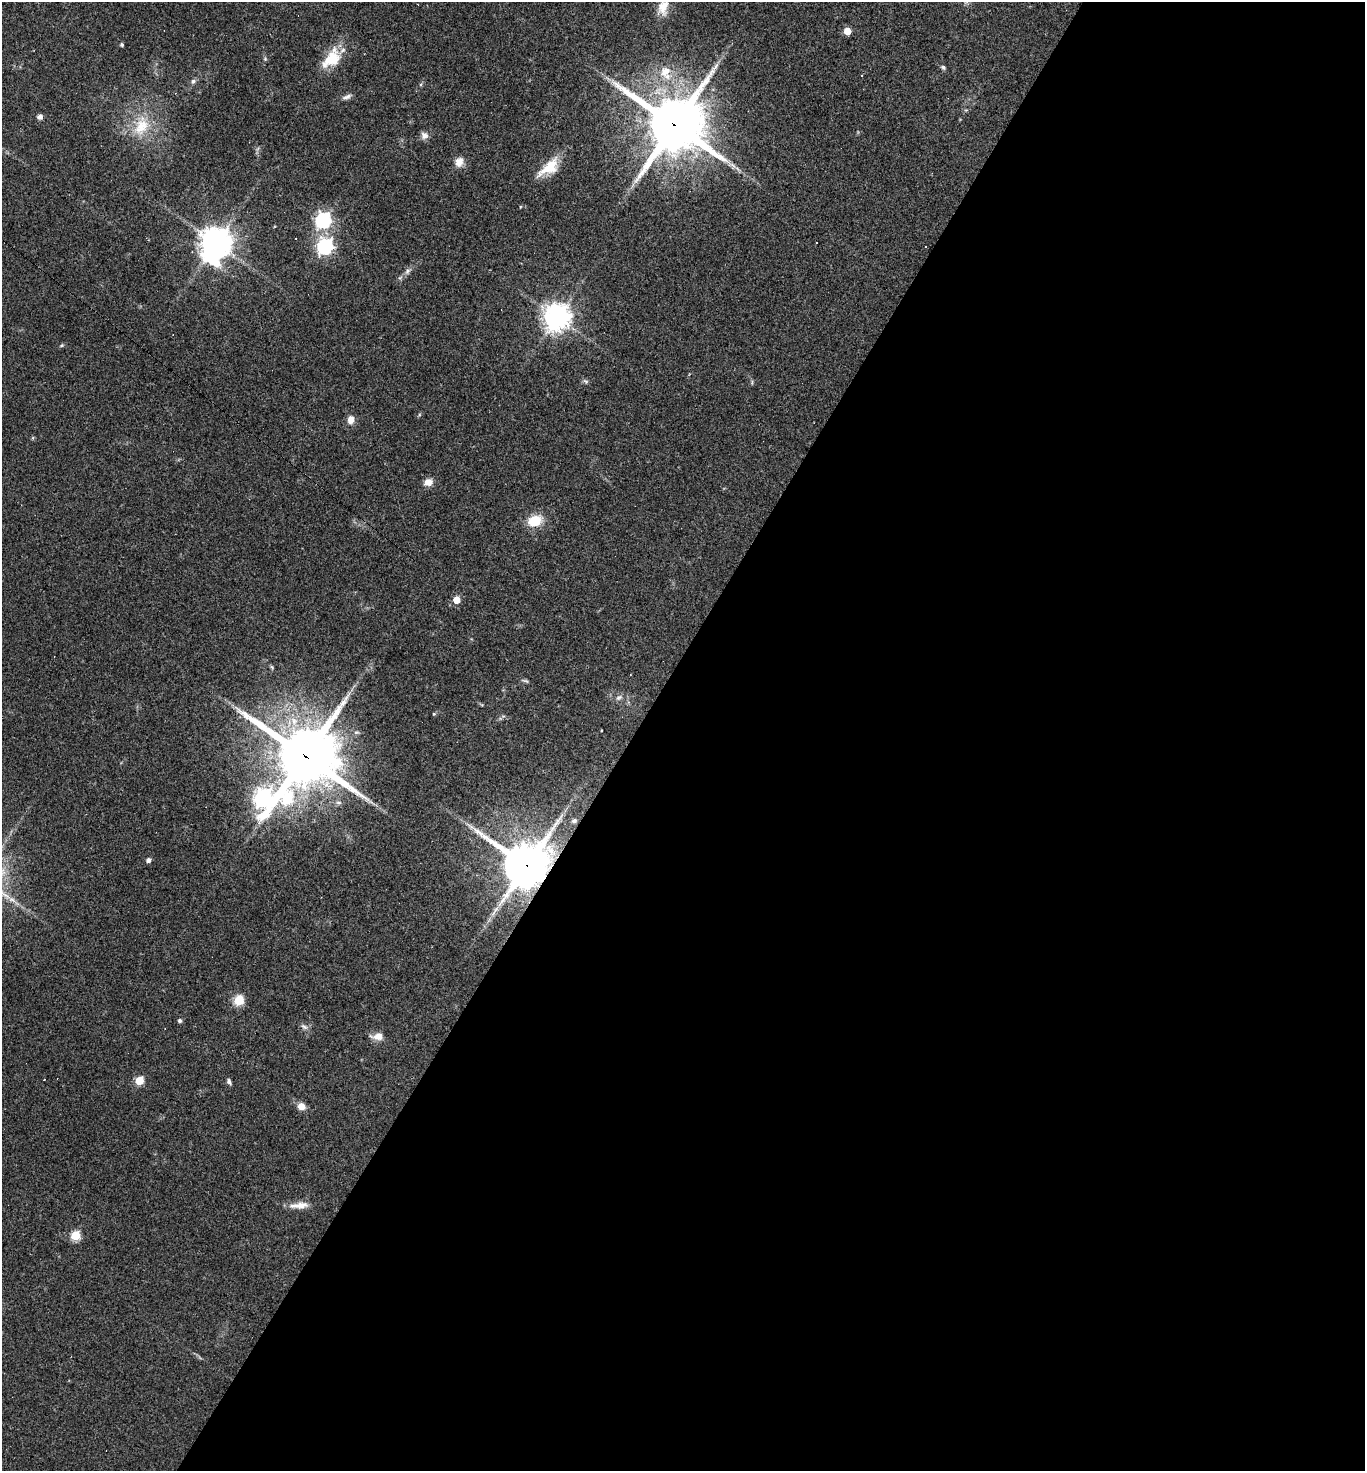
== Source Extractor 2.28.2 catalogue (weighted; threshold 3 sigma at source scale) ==
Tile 12 of 4 x 4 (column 4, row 3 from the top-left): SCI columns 4235-5597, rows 1471-2939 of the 5884 x 5878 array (HDU 1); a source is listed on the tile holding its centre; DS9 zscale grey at full resolution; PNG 1367 x 1473 px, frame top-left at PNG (2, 2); no overlay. Shown black and unused: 54% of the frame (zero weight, under 2 of 3 exposures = <1% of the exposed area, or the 3 px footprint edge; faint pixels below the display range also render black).
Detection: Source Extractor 2.28.2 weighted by HDU 2 'WHT'; one run over the whole footprint, this tile lists its part. Background 0.059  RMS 0.0059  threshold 0.0267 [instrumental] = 3 sigma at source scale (4.5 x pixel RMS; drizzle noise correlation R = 1.50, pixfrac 1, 0.05/0.05 arcsec/px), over >= 5 px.
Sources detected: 55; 4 cosmic-ray / hot-pixel residue — not listed; the other 51 listed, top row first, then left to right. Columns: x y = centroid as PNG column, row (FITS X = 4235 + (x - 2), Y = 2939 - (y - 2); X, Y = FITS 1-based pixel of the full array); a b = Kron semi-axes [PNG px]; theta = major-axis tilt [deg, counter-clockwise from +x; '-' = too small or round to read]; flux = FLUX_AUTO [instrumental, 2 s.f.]
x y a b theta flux
663 7 22 13 74 9.2
847 31 5 5 - 11
122 45 4 4 - 1.1
265 59 6 4 -46 0.81
331 59 26 16 51 19
943 67 6 5 - 1.1
665 73 23 16 -69 16
861 76 3 2 - 0.51
193 81 7 6 - 1.8
347 97 13 6 22 2.3
40 117 6 5 - 2.1
675 125 20 19 - 3500
141 126 31 20 66 22
424 135 9 9 - 3.2
459 162 12 10 67 4.9
549 167 28 13 39 17
737 169 10 3 -40 1.6
323 220 7 6 - 160
216 243 12 10 70 810
816 243 3 3 - 1.1
325 246 7 6 - 160
925 246 3 3 - 2.8
407 271 10 5 50 2.3
557 317 9 8 - 610
62 345 7 4 31 0.83
586 381 9 5 -36 1.3
351 419 9 7 79 4.7
428 482 9 7 20 5.3
535 521 13 10 20 17
456 600 5 5 - 10
272 667 7 4 -64 0.82
525 681 12 4 -16 1.1
619 697 10 7 31 2.1
434 714 5 4 - 0.73
601 730 3 2 - 0.67
305 756 22 19 -30 3800
263 798 12 8 -89 250
287 799 11 9 -58 48
574 821 6 5 - 1.4
148 860 5 4 - 2.4
526 865 16 15 - 2200
239 1000 5 5 - 38
180 1021 5 5 - 1.5
304 1027 11 5 -34 1.9
165 1028 3 2 - 0.44
378 1036 12 7 5 6.2
139 1080 5 5 - 24
229 1082 8 5 -66 1.5
301 1106 7 6 - 6.3
299 1205 27 8 4 6.7
75 1235 5 5 - 33
Overlapping masked pixels (flux is a lower limit): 3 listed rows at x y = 675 125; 305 756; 526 865
Isophote crosses this tile's border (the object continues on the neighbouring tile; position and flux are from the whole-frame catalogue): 1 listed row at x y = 663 7